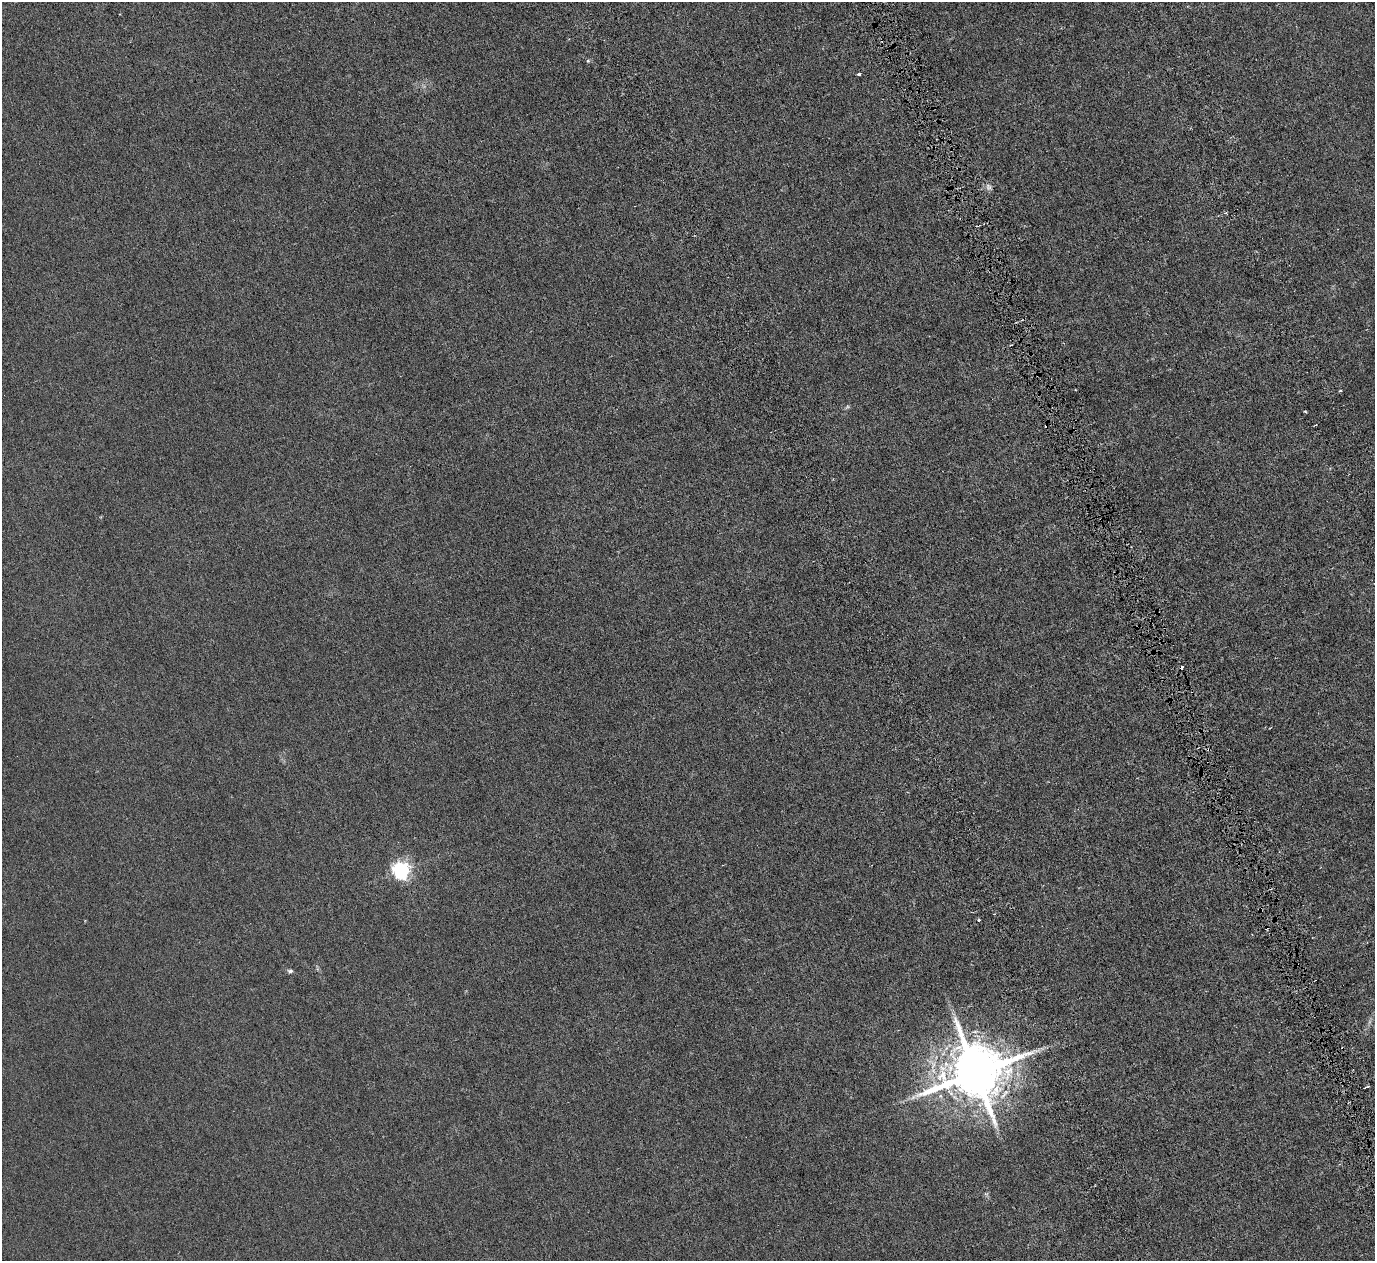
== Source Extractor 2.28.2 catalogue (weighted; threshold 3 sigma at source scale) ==
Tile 6 of 4 x 4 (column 2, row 2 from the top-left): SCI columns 1694-3066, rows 2998-4256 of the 6128 x 6110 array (HDU 1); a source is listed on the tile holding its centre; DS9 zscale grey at full resolution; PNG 1377 x 1263 px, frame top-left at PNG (2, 2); no overlay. Shown black and unused: <1% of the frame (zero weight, under 4 of 8 exposures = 20% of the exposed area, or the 3 px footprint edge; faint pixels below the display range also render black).
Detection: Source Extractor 2.28.2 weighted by HDU 2 'WHT'; one run over the whole footprint, this tile lists its part. Background 0.00281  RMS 0.0015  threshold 0.00606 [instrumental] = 3 sigma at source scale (4.09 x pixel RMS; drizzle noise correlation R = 1.36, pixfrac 0.8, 0.05/0.05 arcsec/px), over >= 5 px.
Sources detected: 14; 3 cosmic-ray / hot-pixel residue — not listed; the other 11 listed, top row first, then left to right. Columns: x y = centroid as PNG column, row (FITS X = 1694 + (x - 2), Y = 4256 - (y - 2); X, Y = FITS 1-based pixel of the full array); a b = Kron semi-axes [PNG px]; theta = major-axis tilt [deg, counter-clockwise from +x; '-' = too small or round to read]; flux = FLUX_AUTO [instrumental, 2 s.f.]
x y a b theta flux
588 61 5 5 - 0.18
859 74 3 3 - 0.26
988 187 9 8 - 0.51
1340 390 3 3 - 0.15
1305 411 4 3 - 0.14
401 870 6 6 - 53
979 920 4 3 - 0.17
290 971 6 5 - 0.31
975 1073 16 14 17 1100
1367 1087 5 2 - 0.19
986 1194 7 6 - 0.26